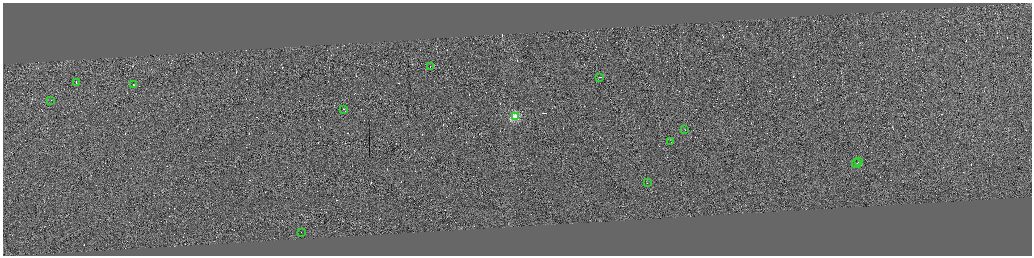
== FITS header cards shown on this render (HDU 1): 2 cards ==
NAXIS1  =                 4118
NAXIS2  =                 1014

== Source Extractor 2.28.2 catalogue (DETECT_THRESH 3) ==
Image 4118 x 1014 px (HDU 1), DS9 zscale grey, zoomed out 1/4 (1 PNG px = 4 x 4 image px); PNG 1034 x 258 px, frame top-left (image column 4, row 1012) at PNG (3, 3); each listed source drawn as its Kron ellipse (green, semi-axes under 4 px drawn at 4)
Background 0.0788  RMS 2.9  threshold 8.75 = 3 sigma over >= 5 px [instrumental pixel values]
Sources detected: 512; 499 cannot appear on this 1/4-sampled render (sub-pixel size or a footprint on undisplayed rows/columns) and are neither listed nor drawn; the other 13 listed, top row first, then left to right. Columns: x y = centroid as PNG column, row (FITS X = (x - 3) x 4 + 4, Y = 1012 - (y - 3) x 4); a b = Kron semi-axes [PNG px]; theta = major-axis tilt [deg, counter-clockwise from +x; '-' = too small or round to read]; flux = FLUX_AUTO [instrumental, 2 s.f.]
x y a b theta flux
430 67 2 1 - 7900
600 77 2 1 - 9500
76 82 2 1 - 14000
134 85 2 1 - 13000
51 100 2 1 - 6000
344 109 2 1 - 8700
515 116 2 2 - 110000
684 130 2 1 - 27000
671 142 2 1 - 5000
858 162 2 1 - 5400
856 164 4 1 - 20000
647 183 2 1 - 4100
301 232 3 1 - 960000
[499 sub-pixel or undisplayed-footprint detections neither listed nor drawn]